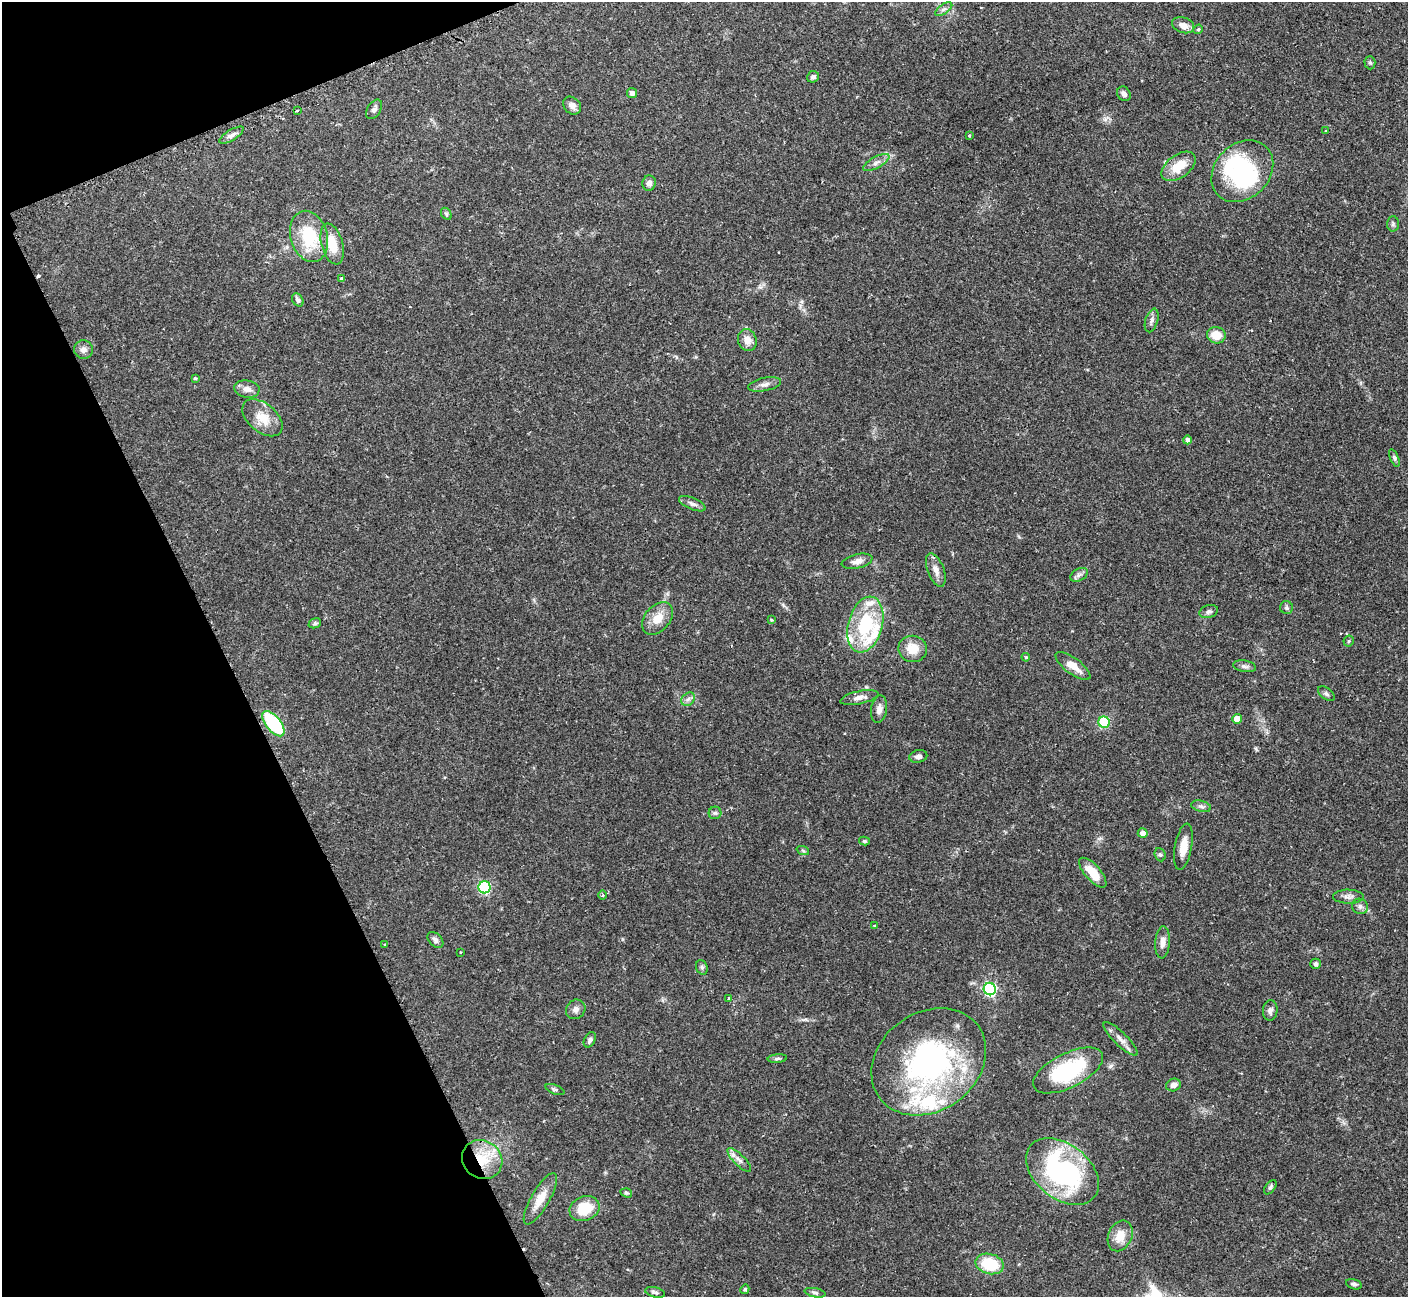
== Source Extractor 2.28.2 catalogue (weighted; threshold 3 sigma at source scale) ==
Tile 5 of 4 x 4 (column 1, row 2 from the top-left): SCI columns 18-1423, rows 2761-4055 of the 5652 x 5640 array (HDU 1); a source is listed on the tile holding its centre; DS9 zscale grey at full resolution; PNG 1410 x 1299 px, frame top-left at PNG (2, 2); each listed source drawn as its Kron ellipse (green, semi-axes under 4 px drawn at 4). Shown black and unused: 19% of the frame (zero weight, under 2 of 3 exposures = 2% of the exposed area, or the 3 px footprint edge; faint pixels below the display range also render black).
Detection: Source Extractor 2.28.2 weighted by HDU 2 'WHT'; one run over the whole footprint, this tile lists its part. Background 0.135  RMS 0.005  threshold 0.0227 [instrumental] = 3 sigma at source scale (4.5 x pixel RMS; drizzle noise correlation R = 1.50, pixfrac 1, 0.05/0.05 arcsec/px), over >= 5 px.
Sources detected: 109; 2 inside a brighter object's white glare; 1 cosmic-ray / hot-pixel residue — neither listed nor drawn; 7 inside a brighter listed object's ellipse — not listed separately; the other 99 listed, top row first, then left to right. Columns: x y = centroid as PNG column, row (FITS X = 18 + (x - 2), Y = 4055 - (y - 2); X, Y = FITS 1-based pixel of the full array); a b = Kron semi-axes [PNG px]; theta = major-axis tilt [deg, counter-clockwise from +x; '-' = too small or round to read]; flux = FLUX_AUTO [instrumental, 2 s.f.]
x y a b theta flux
944 9 10 5 35 1.5
1183 25 11 7 -18 3.8
1198 29 5 4 - 0.68
1370 63 6 5 - 0.8
813 77 6 5 - 1.3
632 93 5 5 - 1.9
1124 94 8 6 -54 1.7
572 106 10 8 -45 2.7
374 109 11 6 57 1.8
297 111 3 3 - 1.1
1326 130 3 2 - 0.54
231 135 14 5 32 2.2
969 135 3 3 - 0.81
876 163 14 5 29 2.6
1179 166 19 11 36 10
1242 171 34 27 45 48
649 183 8 6 77 2.1
446 214 7 4 -60 0.8
1393 224 7 6 - 1.1
309 236 26 18 -73 23
332 244 21 10 -75 10
342 279 4 3 - 1.8
298 300 7 5 -58 1.5
1152 320 12 6 73 2
1216 335 9 8 - 7.8
747 340 11 9 -70 4.3
83 349 9 9 - 2.3
195 378 4 4 - 0.62
765 384 17 6 12 2.6
247 389 13 8 -8 3.4
262 418 23 14 -40 9.6
1187 440 4 4 - 2
1394 458 9 4 -67 0.96
692 504 14 5 -23 2.1
857 561 16 7 13 3
936 570 17 8 -69 3.9
1079 575 9 6 30 1.7
1286 608 6 6 - 1.1
1209 612 9 6 17 1.4
657 618 18 12 49 7.8
771 620 3 3 - 0.64
315 623 6 5 - 0.98
865 625 28 17 75 33
1349 641 5 5 - 0.68
913 649 14 13 - 8
1026 657 4 3 - 0.53
1073 666 21 8 -36 6.2
1245 666 11 5 -9 1.7
1326 694 9 5 -37 1.2
859 697 19 6 12 3.4
688 699 7 6 - 1.6
879 709 14 8 81 2.8
1237 719 5 5 - 5.2
1104 722 5 5 - 24
273 724 15 7 -52 39
918 756 9 6 12 1.7
1201 806 10 5 -14 1.6
715 813 6 6 - 1
1143 833 5 5 - 2.8
864 841 5 4 - 0.77
1183 847 23 8 80 6.3
803 851 6 4 -20 0.71
1160 855 7 5 -67 0.92
1093 873 19 7 -49 10
484 887 6 6 - 56
603 895 5 3 - 0.53
1348 897 15 7 -1 2.4
1360 906 8 7 - 1.7
874 925 4 3 - 0.59
435 940 9 6 -45 1.7
1163 942 16 7 86 3.4
385 945 4 3 - 0.51
460 952 3 2 - 0.37
1315 964 5 5 - 1.1
702 967 7 5 -69 1
990 989 6 6 - 82
728 998 4 3 - 0.47
576 1009 10 9 - 2.4
1270 1011 10 7 85 1.9
1121 1039 23 6 -44 3.5
590 1040 8 5 62 1.6
777 1059 9 4 5 1.1
929 1062 61 49 36 120
1068 1070 38 17 26 42
1173 1085 7 6 - 2.4
555 1090 10 4 -21 1.1
482 1159 21 19 -35 17
739 1160 16 5 -45 2.7
1062 1171 41 27 -38 86
1270 1187 8 4 54 1
626 1193 6 4 -18 0.78
540 1199 29 9 60 7.8
585 1209 15 12 20 13
1120 1236 16 11 65 7
990 1264 14 10 -13 19
1354 1284 8 5 -16 1.2
745 1289 5 4 - 0.81
655 1292 10 4 -14 1.3
815 1293 10 4 -11 1.2
Overlapping masked pixels (flux is a lower limit): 1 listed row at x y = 482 1159